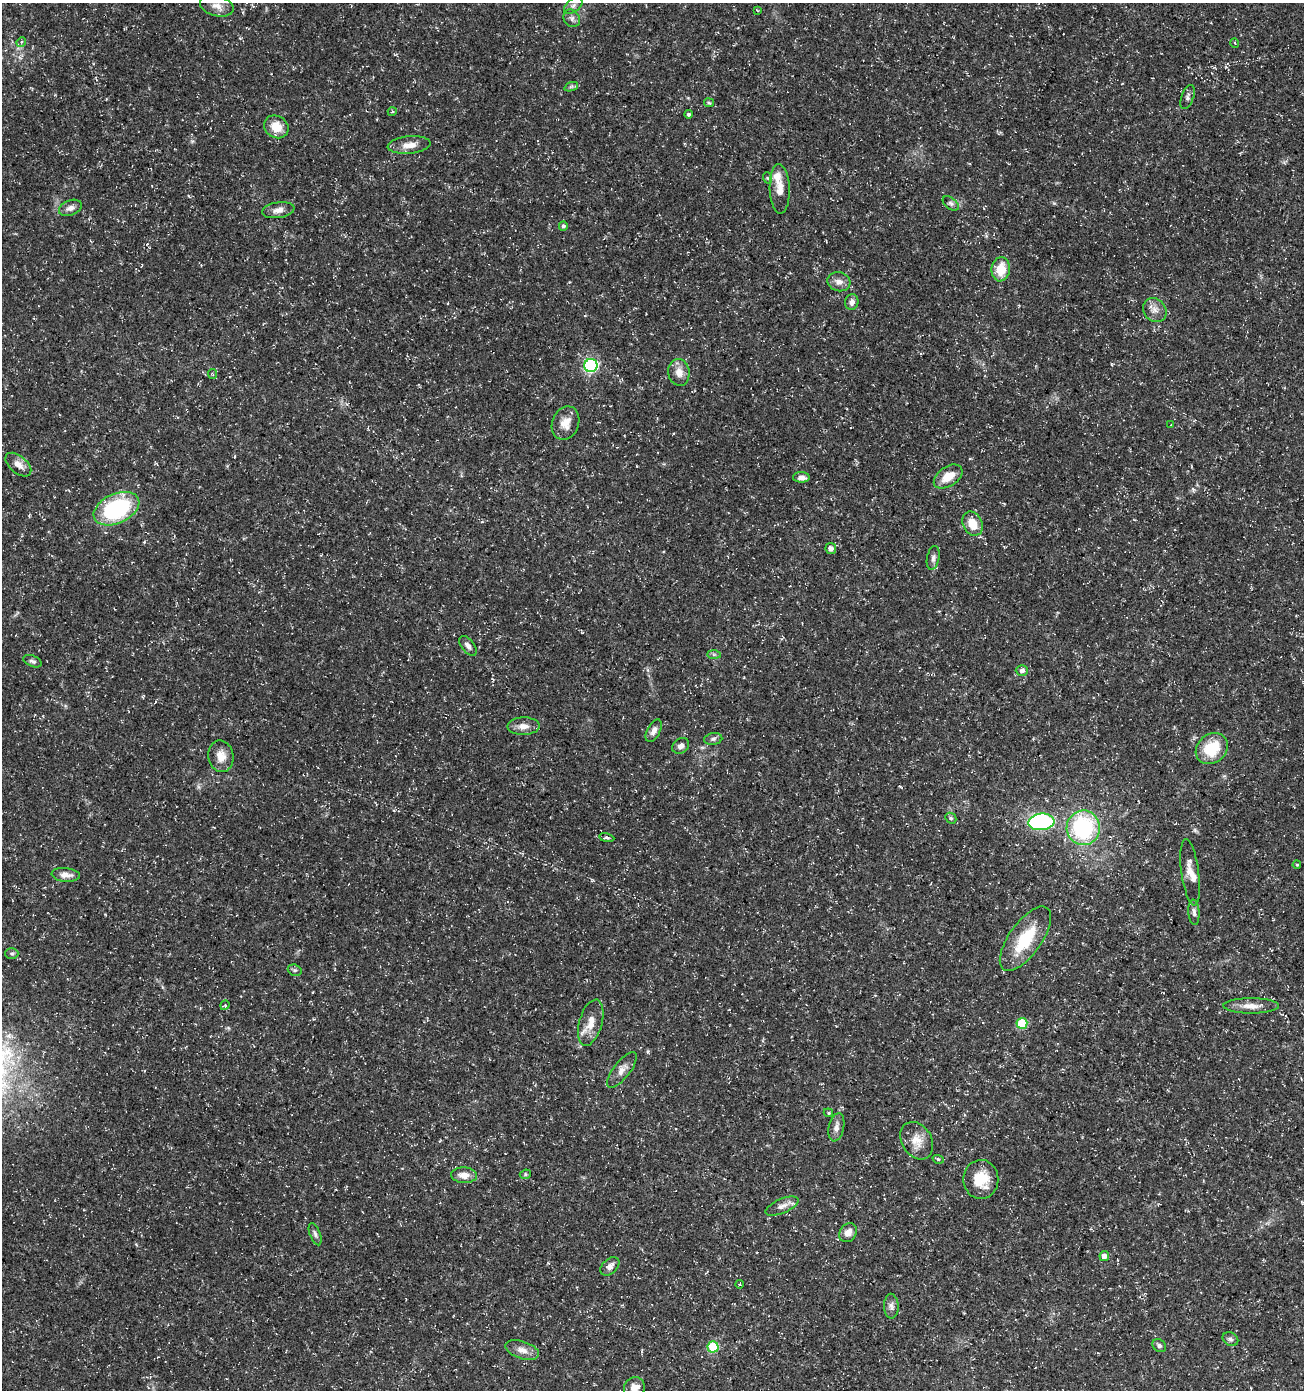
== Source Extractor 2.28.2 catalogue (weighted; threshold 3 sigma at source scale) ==
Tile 6 of 4 x 4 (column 2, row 2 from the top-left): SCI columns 1513-2814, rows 2788-4175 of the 5693 x 5563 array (HDU 1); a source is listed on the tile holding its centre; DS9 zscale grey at full resolution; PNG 1306 x 1392 px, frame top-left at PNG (2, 3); each listed source drawn as its Kron ellipse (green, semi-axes under 4 px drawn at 4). Shown black and unused: <1% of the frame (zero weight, under 3 of 5 exposures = <1% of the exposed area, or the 3 px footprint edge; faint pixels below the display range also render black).
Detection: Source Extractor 2.28.2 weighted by HDU 2 'WHT'; one run over the whole footprint, this tile lists its part. Background 0.0285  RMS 0.0028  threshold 0.0124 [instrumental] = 3 sigma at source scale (4.5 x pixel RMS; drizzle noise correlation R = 1.50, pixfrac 1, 0.0396/0.0396 arcsec/px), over >= 5 px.
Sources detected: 83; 3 inside a brighter listed object's ellipse — not listed separately; the other 80 listed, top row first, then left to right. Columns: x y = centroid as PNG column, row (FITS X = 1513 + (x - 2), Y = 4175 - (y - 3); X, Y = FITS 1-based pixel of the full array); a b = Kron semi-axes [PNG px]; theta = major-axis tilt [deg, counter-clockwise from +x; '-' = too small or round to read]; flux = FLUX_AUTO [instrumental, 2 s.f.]
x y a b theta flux
573 5 11 6 37 1.1
217 6 17 10 -15 2.5
757 10 4 2 - 0.22
572 18 9 7 -56 1
21 42 5 4 - 0.4
1235 43 5 3 - 0.21
571 87 7 4 19 0.53
1188 97 12 6 70 0.92
709 103 5 4 - 0.34
392 112 5 3 - 0.33
688 114 4 4 - 0.47
276 127 13 11 -30 4.3
409 145 21 8 5 2.9
768 178 6 3 -71 0.31
780 189 25 10 -88 3.3
951 203 9 5 -37 0.75
70 208 12 7 21 1.5
278 210 16 8 9 2
563 226 4 4 - 0.6
1001 269 12 9 81 5.9
839 282 11 9 -16 1.8
852 302 8 6 79 1.3
1155 310 13 11 -49 2.1
591 365 6 6 - 47
679 372 13 10 -81 2.6
213 374 5 3 - 0.32
566 423 17 13 69 3.2
1171 424 3 2 - 0.16
18 465 15 8 -41 2.4
948 476 16 9 33 4.5
801 477 8 5 -2 1.3
116 509 24 14 25 31
973 524 12 9 -64 4.2
831 548 5 5 - 1.3
933 558 12 6 78 0.98
468 646 11 6 -51 1.2
714 655 7 4 0 0.49
33 661 9 5 -22 0.77
1022 670 6 5 - 0.85
523 726 16 9 1 2.3
654 731 12 6 63 1.5
713 739 9 6 10 0.71
681 746 9 7 36 1.3
1212 749 17 14 40 9.2
221 756 16 12 -79 3.4
951 818 6 5 - 0.5
1041 822 13 8 6 33
1083 828 17 16 - 28
607 838 8 4 -9 0.51
1297 865 4 3 - 0.27
1190 872 33 8 -82 3.1
66 875 14 7 -5 2.1
1194 912 13 5 -86 1
1025 939 38 16 55 12
12 953 7 5 0 0.54
295 970 7 5 -18 0.55
225 1005 5 4 - 0.29
1251 1006 28 7 0 3.1
591 1023 24 11 74 3.9
1022 1023 5 5 - 14
622 1070 21 8 52 2.2
828 1113 5 4 - 0.32
836 1127 14 7 77 1.7
917 1141 20 15 -58 3.9
938 1159 6 3 -17 0.33
525 1174 5 4 - 0.42
464 1175 13 8 -3 2.5
981 1179 19 17 -89 7
782 1206 18 7 23 1.8
848 1233 10 8 55 2.2
315 1234 12 5 -69 0.79
1104 1256 5 4 - 1.7
610 1266 11 7 43 1.4
740 1284 4 3 - 0.25
891 1306 12 7 -88 1.2
1230 1339 8 6 -32 0.76
1159 1346 7 6 - 0.72
713 1347 5 5 - 16
522 1350 18 8 -19 2.3
634 1388 11 10 - 2.6
Isophote crosses this tile's border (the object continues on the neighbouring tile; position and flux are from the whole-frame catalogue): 1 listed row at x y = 634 1388